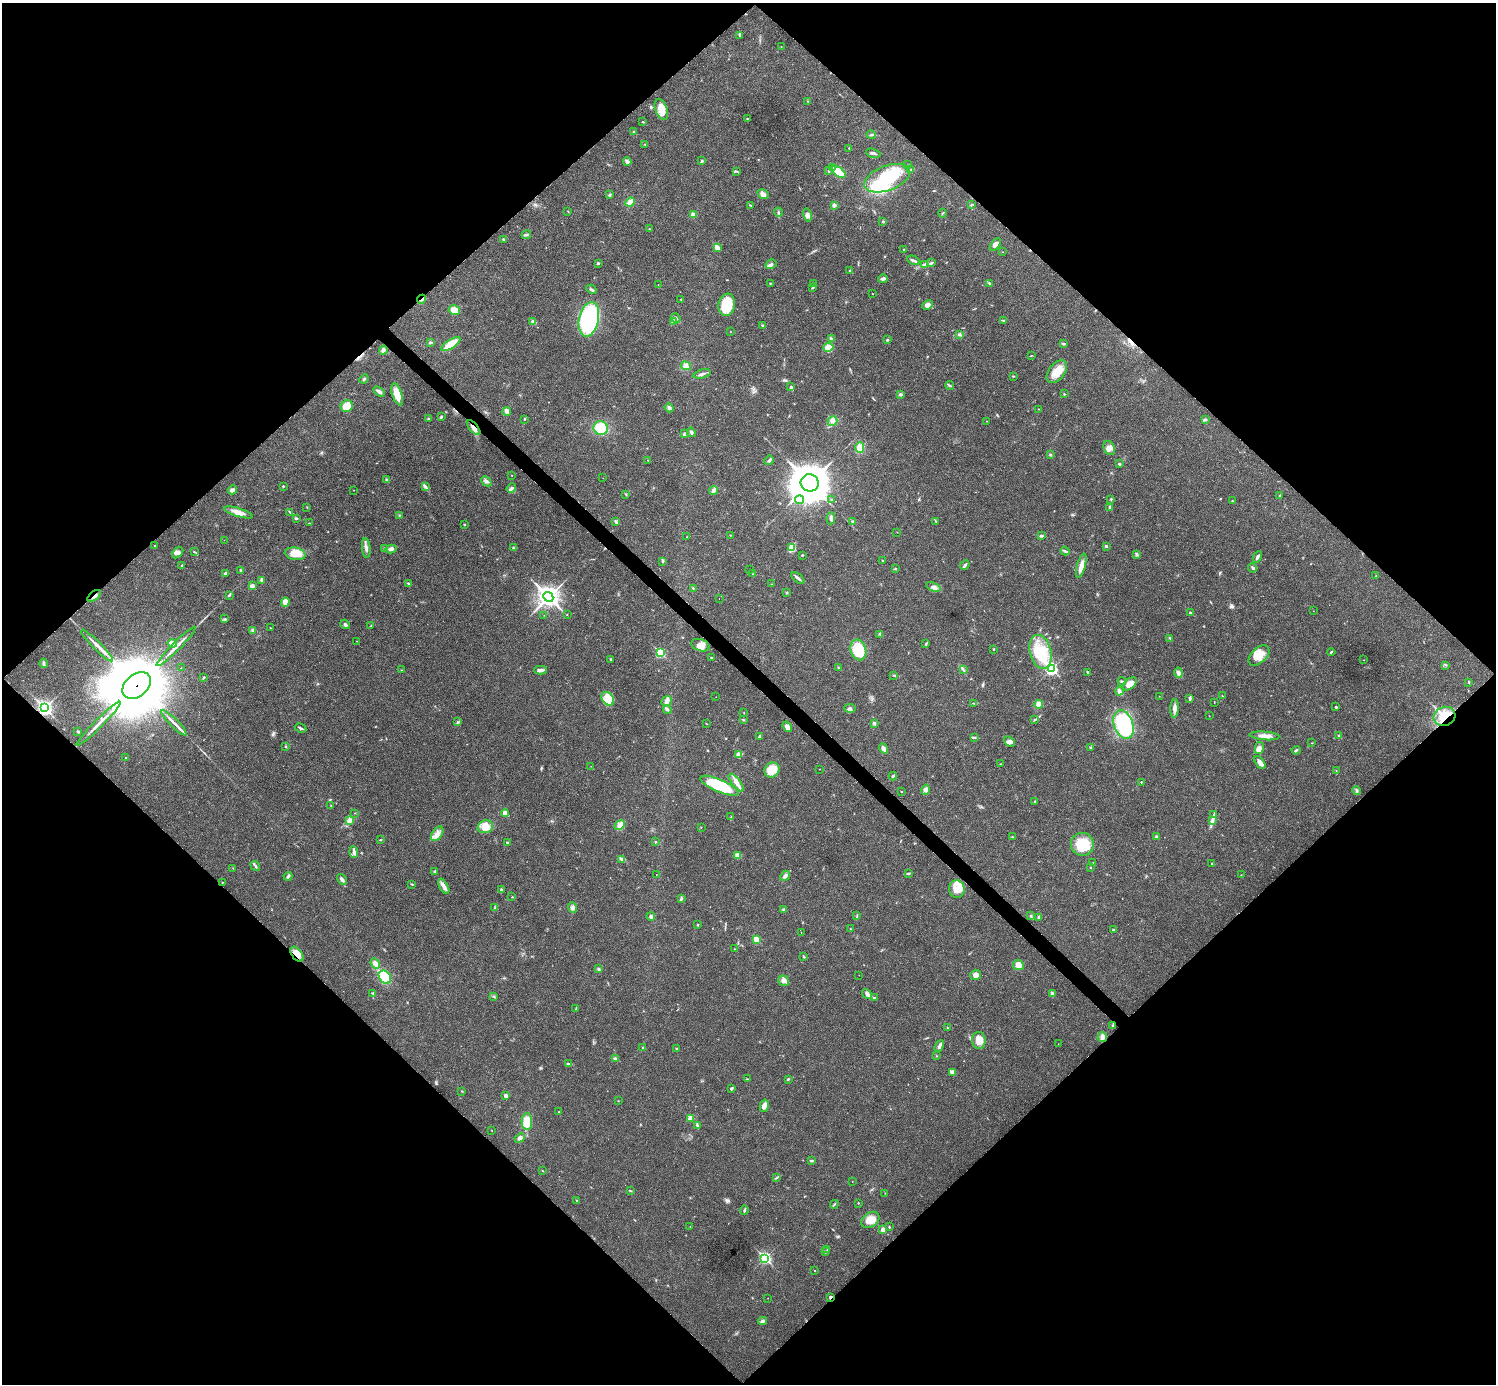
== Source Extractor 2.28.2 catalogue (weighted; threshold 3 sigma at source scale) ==
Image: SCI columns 4-5978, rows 159-5684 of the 5985 x 5985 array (HDU 1 of 3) = the unmasked area's bounding box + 8 px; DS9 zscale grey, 4 x 4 block average (1 PNG px = mean of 4 x 4 image px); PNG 1498 x 1386 px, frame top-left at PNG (2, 3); each listed source drawn as its Kron ellipse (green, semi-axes under 4 px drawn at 4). Shown black and unused: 51% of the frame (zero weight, under 3 of 4 exposures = <1% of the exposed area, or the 3 px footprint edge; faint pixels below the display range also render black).
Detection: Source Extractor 2.28.2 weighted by HDU 2 'WHT'. Background 0.0215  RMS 0.0043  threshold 0.0192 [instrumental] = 3 sigma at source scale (4.5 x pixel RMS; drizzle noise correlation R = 1.50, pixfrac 1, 0.05/0.05 arcsec/px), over >= 5 px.
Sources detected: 414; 3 inside a brighter object's white glare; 5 cosmic-ray / hot-pixel residue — neither listed nor drawn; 4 coinciding with a brighter row at this scale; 13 inside a brighter listed object's ellipse — not listed separately; the other 389 listed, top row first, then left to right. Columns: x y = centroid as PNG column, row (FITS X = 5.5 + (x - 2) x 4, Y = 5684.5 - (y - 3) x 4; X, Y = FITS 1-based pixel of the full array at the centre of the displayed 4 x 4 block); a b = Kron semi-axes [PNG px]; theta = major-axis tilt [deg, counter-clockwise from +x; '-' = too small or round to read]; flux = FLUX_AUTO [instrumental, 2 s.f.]
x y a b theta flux
739 35 3 2 - 2.7
781 46 2 2 - 0.78
808 101 2 2 - 0.69
661 110 11 6 -69 33
747 119 2 2 - 1.8
643 122 2 2 - 3.1
634 132 2 2 - 5.3
871 135 4 2 - 2.9
645 144 2 2 - 1.1
849 148 2 2 - 0.88
873 153 7 2 -15 5.3
627 161 4 3 - 6.9
702 161 3 2 - 2.2
908 165 2 2 - 1
832 167 3 2 - 2.6
910 170 3 2 - 1.7
737 171 2 2 - 1.5
829 171 3 2 - 2.3
839 172 8 4 -36 38
887 178 24 12 21 160
763 194 6 4 -31 13
610 195 3 2 - 4.4
630 202 5 3 - 21
751 205 3 2 - 1.5
834 205 3 3 - 6.1
971 205 3 2 - 1.3
568 211 2 2 - 0.66
778 212 4 2 - 3.2
942 213 4 2 - 2.2
693 215 3 3 - 8.9
807 215 6 4 -76 7.9
883 221 2 2 - 2.9
649 229 2 2 - 0.81
526 235 5 2 - 2.8
503 239 3 2 - 2.6
995 245 7 4 53 12
717 247 3 2 - 24
904 249 3 2 - 1.6
1003 252 2 2 - 0.6
913 260 6 2 -26 5
598 263 2 2 - 3.2
932 263 2 2 - 1.3
771 264 6 2 32 5.5
924 264 3 2 - 2.7
850 271 2 2 - 2.3
883 279 5 3 - 7.8
771 283 3 2 - 1.5
813 283 2 2 - 0.57
989 283 3 2 - 2.7
658 285 2 2 - 0.56
812 288 3 2 - 1.2
591 289 5 2 - 3.7
872 294 2 2 - 1
422 299 5 2 - 3.6
681 299 2 2 - 2.4
727 305 11 8 79 69
927 305 5 4 - 11
454 310 6 4 -10 27
676 318 5 2 - 4.8
589 319 17 10 78 380
1003 320 3 2 - 1.6
532 321 2 2 - 1.6
673 322 3 3 - 11
762 325 3 2 - 2.8
730 332 2 2 - 0.64
960 335 3 2 - 2.3
831 339 3 2 - 5.1
887 340 3 2 - 2.2
431 342 3 2 - 2.5
1064 343 2 2 - 1.4
451 344 11 4 34 47
828 347 5 4 - 28
383 350 4 4 - 6.5
1031 355 2 2 - 1.3
686 366 5 4 - 12
1057 372 13 8 51 41
702 374 9 2 15 6.4
1013 376 2 2 - 1.3
364 379 5 2 - 3.4
950 385 4 2 - 2.9
790 386 2 2 - 1.7
379 391 6 2 -33 8.9
397 394 11 5 -73 46
900 394 4 3 - 4.3
1064 394 2 2 - 2.2
347 406 6 5 - 34
669 408 5 3 - 6.3
1038 409 2 2 - 0.7
507 411 4 3 - 11
441 417 4 2 - 2.8
428 419 3 2 - 2.2
524 419 2 2 - 2.4
1205 419 4 2 - 3.1
832 421 5 4 - 10
986 421 2 2 - 0.61
474 428 9 3 -49 11
601 428 7 6 - 62
691 432 5 3 - 4.2
685 434 3 3 - 3.2
860 448 5 4 - 27
1109 448 7 5 -61 14
1050 455 3 2 - 2.9
647 460 2 2 - 0.84
769 460 5 3 - 4.2
1119 464 2 2 - 2.7
512 475 2 2 - 0.83
603 478 2 2 - 0.52
387 480 2 2 - 14
486 481 6 3 -43 6.8
810 483 9 8 - 6900
283 486 2 2 - 2.2
425 487 4 2 - 4.3
511 488 5 2 - 3.6
232 490 4 3 - 9.5
353 490 2 2 - 0.81
714 490 4 3 - 9.9
626 495 2 2 - 0.87
1280 495 3 2 - 1.6
831 499 2 2 - 1.7
1111 499 3 2 - 2.5
799 500 4 2 - 4.6
1232 501 3 2 - 1
307 507 2 2 - 0.72
1110 507 4 2 - 2.5
238 512 14 4 -17 24
290 512 2 2 - 1.2
399 515 2 2 - 1.3
296 518 3 2 - 3.1
831 518 6 3 84 5.9
852 521 2 2 - 3
936 521 4 2 - 1.7
616 522 4 3 - 4
309 523 3 2 - 1.1
465 525 2 2 - 1.3
897 532 2 2 - 0.83
730 535 2 2 - 0.76
1041 536 3 2 - 4.7
687 537 2 2 - 0.76
224 540 2 2 - 0.5
155 546 2 2 - 1.6
1106 546 2 2 - 7.4
792 547 4 2 - 5.1
366 548 10 2 -84 9
514 548 3 3 - 4.7
385 549 4 3 - 5.6
391 549 5 3 - 9
1065 551 4 2 - 3.9
195 552 3 2 - 2.1
178 553 6 4 44 9.3
295 554 10 6 -10 33
802 555 3 2 - 1.8
1136 555 3 2 - 2
1257 557 6 2 63 5.6
882 560 2 2 - 2
662 562 2 2 - 1.4
182 565 3 2 - 2.2
965 565 5 3 - 4.6
1081 566 12 4 75 19
1253 568 5 3 - 5.1
895 569 2 2 - 1.3
240 570 2 2 - 2.8
749 570 2 2 - 1.2
225 573 3 2 - 3.2
753 574 2 2 - 1.6
1376 576 2 2 - 1.1
798 578 8 2 -40 5.7
262 580 3 2 - 14
408 584 3 2 - 2.3
772 584 2 2 - 0.79
252 586 4 3 - 6.6
933 587 8 3 -23 8.6
693 588 2 2 - 2
786 593 2 2 - 2.7
229 595 3 2 - 2.2
94 596 8 2 38 6.5
548 597 5 4 - 1700
719 598 2 2 - 0.35
285 602 4 4 - 19
1313 611 2 2 - 0.61
1190 612 3 2 - 2.9
567 614 2 2 - 0.78
544 615 2 2 - 0.63
224 619 3 2 - 2.5
345 624 5 3 - 4.7
371 625 2 2 - 1.4
270 628 2 2 - 0.9
253 631 3 3 - 3.8
880 634 3 2 - 2.4
1170 638 3 2 - 2.3
357 641 2 2 - 0.6
172 643 4 3 - 21
926 644 2 2 - 1.3
97 645 22 2 -45 19
700 645 9 6 -20 16
176 646 27 2 45 21
993 649 2 2 - 3.2
858 650 10 7 -74 83
1040 652 17 11 -75 84
1331 652 4 2 - 2.2
660 653 2 2 - 210
1259 655 12 7 44 36
711 658 2 2 - 1.7
611 659 2 2 - 1.6
1364 660 2 2 - 0.71
44 663 4 3 - 3.7
1446 665 2 2 - 0.98
181 668 2 2 - 0.53
838 668 2 2 - 1.4
1051 669 3 2 - 450
401 670 2 2 - 0.79
541 670 6 4 -1 7.1
963 670 3 2 - 1.9
1088 672 3 2 - 3.3
1178 673 5 3 - 6.5
894 675 3 2 - 2.1
203 677 3 2 - 1.7
1122 681 4 2 - 3.4
1469 682 2 2 - 1.5
1130 684 8 5 40 27
137 685 16 11 40 37000
1119 691 4 3 - 11
1159 696 2 2 - 0.76
1222 696 2 2 - 1.1
716 697 2 2 - 0.42
608 699 7 5 -53 21
1190 699 4 2 - 3
667 701 6 4 43 9.3
1214 702 2 2 - 0.82
974 703 3 2 - 1.4
1038 704 4 3 - 16
1336 707 2 2 - 4.1
45 708 3 3 - 820
850 708 5 3 - 7
1175 708 9 4 87 12
667 709 4 3 - 4.6
744 712 2 2 - 0.67
1209 716 2 2 - 1.1
1444 716 11 9 25 62
1035 719 3 2 - 2.2
743 720 2 2 - 1
457 721 2 2 - 1.2
174 723 17 2 -45 15
874 723 2 2 - 6
98 724 31 2 45 21
707 724 2 2 - 0.69
1124 724 15 9 -70 240
787 727 6 4 -54 12
301 728 6 2 -29 5
78 732 2 2 - 7
759 736 4 2 - 2.9
1264 736 15 3 -4 18
1339 736 2 2 - 11
974 737 3 2 - 2.2
1009 742 6 2 -41 6.1
1312 743 2 2 - 1.1
286 747 2 2 - 0.9
883 748 5 3 - 11
1091 748 3 3 - 3.3
1259 748 6 4 78 12
1296 750 4 2 - 2.9
739 754 4 2 - 4.8
125 758 2 2 - 1.4
1260 763 7 3 -54 14
1000 764 2 2 - 1.3
591 766 2 2 - 0.55
819 769 2 2 - 0.64
772 770 8 7 - 51
1336 771 2 2 - 0.97
893 776 4 2 - 3.6
1141 782 2 2 - 1.1
736 783 11 3 -51 15
719 786 21 6 -23 140
925 790 5 4 - 8.5
901 791 2 2 - 1
1357 791 4 2 - 4.5
1035 801 3 3 - 2.5
331 805 2 2 - 1.2
355 813 2 2 - 0.81
505 813 4 3 - 14
1213 815 2 2 - 1.5
731 817 2 2 - 1.1
350 821 4 3 - 5.7
1213 821 2 2 - 1.3
620 825 6 4 27 9.9
485 827 8 6 18 27
701 827 2 2 - 1.1
437 834 8 5 55 15
1012 837 4 2 - 1.8
1156 837 3 2 - 4.4
380 840 3 2 - 1.5
507 842 3 2 - 2.8
656 842 3 2 - 1.8
1082 844 11 11 - 74
354 852 6 3 -84 7.9
737 855 4 2 - 3.7
621 859 3 3 - 3.9
1093 863 2 2 - 2.1
1212 863 3 2 - 1.2
255 866 5 2 - 3.8
233 868 2 2 - 0.95
1090 868 3 2 - 1.3
434 872 3 2 - 2.2
908 873 4 2 - 3.3
656 875 2 2 - 0.64
1241 875 2 2 - 0.72
288 876 4 2 - 3.6
785 876 5 3 - 7.6
342 879 6 3 -58 6.3
222 882 2 2 - 0.67
412 884 2 2 - 2
444 886 8 3 -60 13
957 889 9 8 - 32
501 890 3 2 - 3
512 897 2 2 - 0.7
681 899 4 2 - 3.9
494 907 3 2 - 1.6
572 908 5 4 - 6.9
784 909 2 2 - 1.3
857 915 2 2 - 1.6
1030 916 2 2 - 1.8
651 917 4 3 - 5.8
1038 917 3 2 - 3.5
698 925 2 2 - 2
850 929 2 2 - 1.2
1113 930 2 2 - 6.5
801 933 2 2 - 0.79
757 940 2 2 - 67
735 949 2 2 - 1.3
297 954 8 5 -53 30
804 957 2 2 - 1.8
375 963 5 4 - 10
1018 965 5 5 - 17
598 969 3 3 - 3.4
859 975 2 2 - 0.71
976 975 5 5 - 12
385 977 7 5 -49 44
784 981 6 5 - 9.7
373 993 3 2 - 2.9
867 994 5 3 - 6.9
1052 994 4 3 - 7.2
494 996 2 2 - 1.3
874 998 4 2 - 2.8
576 1008 2 2 - 1.3
1113 1025 4 2 - 3.4
947 1028 3 2 - 1.8
1102 1037 5 4 - 11
979 1040 8 7 - 27
1058 1044 2 2 - 0.76
939 1046 6 2 64 5.7
643 1048 2 2 - 4.7
677 1049 2 2 - 6.7
937 1056 2 2 - 0.79
615 1058 2 2 - 2.6
568 1064 3 2 - 1.8
952 1073 3 3 - 4.3
747 1079 2 2 - 1.4
788 1079 3 2 - 2.5
731 1089 4 2 - 2.9
462 1091 2 2 - 1.6
506 1096 3 2 - 7.2
618 1101 2 2 - 0.98
764 1106 6 4 77 13
559 1111 2 2 - 0.94
690 1118 2 2 - 49
527 1122 8 5 -89 50
697 1125 3 2 - 2.5
492 1130 2 2 - 0.6
520 1138 5 4 - 8.9
811 1160 3 3 - 3.1
543 1171 2 2 - 0.9
777 1177 4 2 - 2.4
852 1181 2 2 - 0.59
630 1191 3 2 - 1.4
885 1193 2 2 - 0.78
577 1201 3 2 - 1.8
858 1203 2 2 - 1.3
834 1204 4 2 - 2.6
744 1210 4 2 - 3.7
870 1220 10 7 34 32
690 1226 2 2 - 0.9
889 1227 3 2 - 1.6
883 1230 3 3 - 11
827 1250 2 2 - 0.93
825 1252 2 2 - 1.6
765 1258 3 2 - 410
815 1271 2 2 - 0.73
830 1297 2 2 - 16
768 1298 2 2 - 0.43
763 1321 4 3 - 5.2
Overlapping masked pixels (flux is a lower limit): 8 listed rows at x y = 422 299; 474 428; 94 596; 137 685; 45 708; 1444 716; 297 954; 830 1297
Diffuse or blended objects may show on this block-average render without a row.